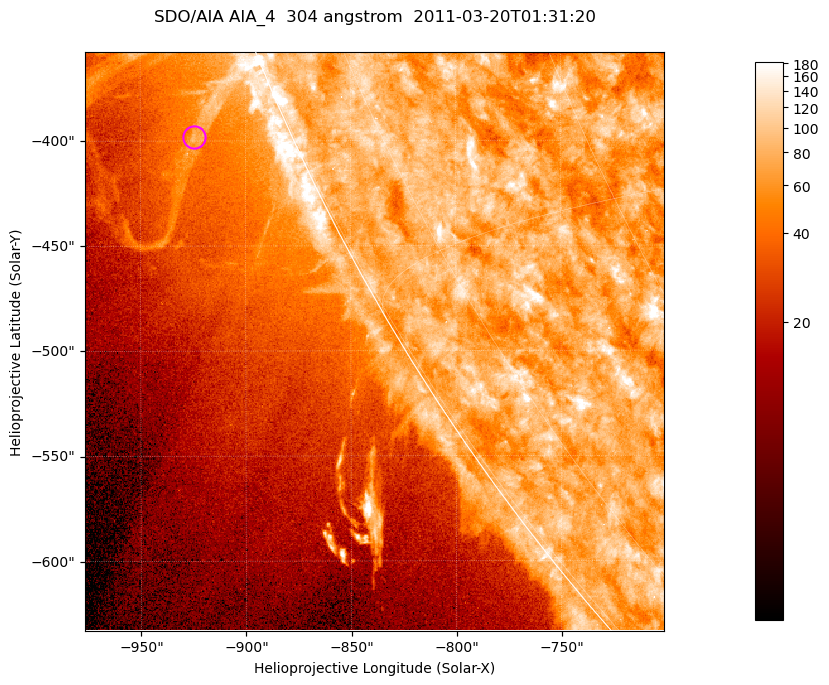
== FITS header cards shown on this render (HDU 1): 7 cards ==
TELESCOP= 'SDO/AIA '           / For AIA: SDO/AIA
INSTRUME= 'AIA_4   '           / For AIA: AIA_ATA1, AIA_ATA2, AIA_ATA3 or AIA_AT
WAVELNTH=                  304 / [angstrom] Wavelength
WAVEUNIT= 'angstrom'           / Wavelength unit: angstrom
DATE-OBS= '2011-03-20T01:31:20.126' / [ISO] Date when observation started; ISO 8
CTYPE1  = 'HPLN-TAN'           / CTYPE1; Typically HPLN
CTYPE2  = 'HPLT-TAN'           / CTYPE2; Typically HPLT

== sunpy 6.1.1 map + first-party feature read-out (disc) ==
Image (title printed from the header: SDO/AIA AIA_4  304 angstrom  2011-03-20T01:31:20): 459 x 459 px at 0.6 arcsec/px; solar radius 964 arcsec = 1606 px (partial field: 1.1% of the solar disc is inside the frame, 44% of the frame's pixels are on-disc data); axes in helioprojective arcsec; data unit not stated in the header (colour bar unlabelled)
Orientation: roll -0.132 deg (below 1 deg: not rotated)
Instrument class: DISC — disc imager (sunpy class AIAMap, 304 A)
Bright regions (active regions / flare kernels): reference = the on-disc median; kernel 5 px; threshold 5 sigma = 99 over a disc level ~75.7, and >= 1.15x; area >= 210 px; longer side >= 6 px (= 3.6 arcsec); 0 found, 0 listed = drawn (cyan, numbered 1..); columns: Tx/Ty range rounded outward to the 2 arcsec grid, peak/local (2 s.f.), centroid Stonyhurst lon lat
Off-limb structures (1.02-1.3 R_sun): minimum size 105 px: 8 found; the strongest spans PA ~110..115 deg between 1.02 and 1.1 R_sun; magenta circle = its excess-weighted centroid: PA ~115 deg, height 1.04 R_sun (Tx ~-924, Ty ~-398 arcsec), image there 2.3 x the reference